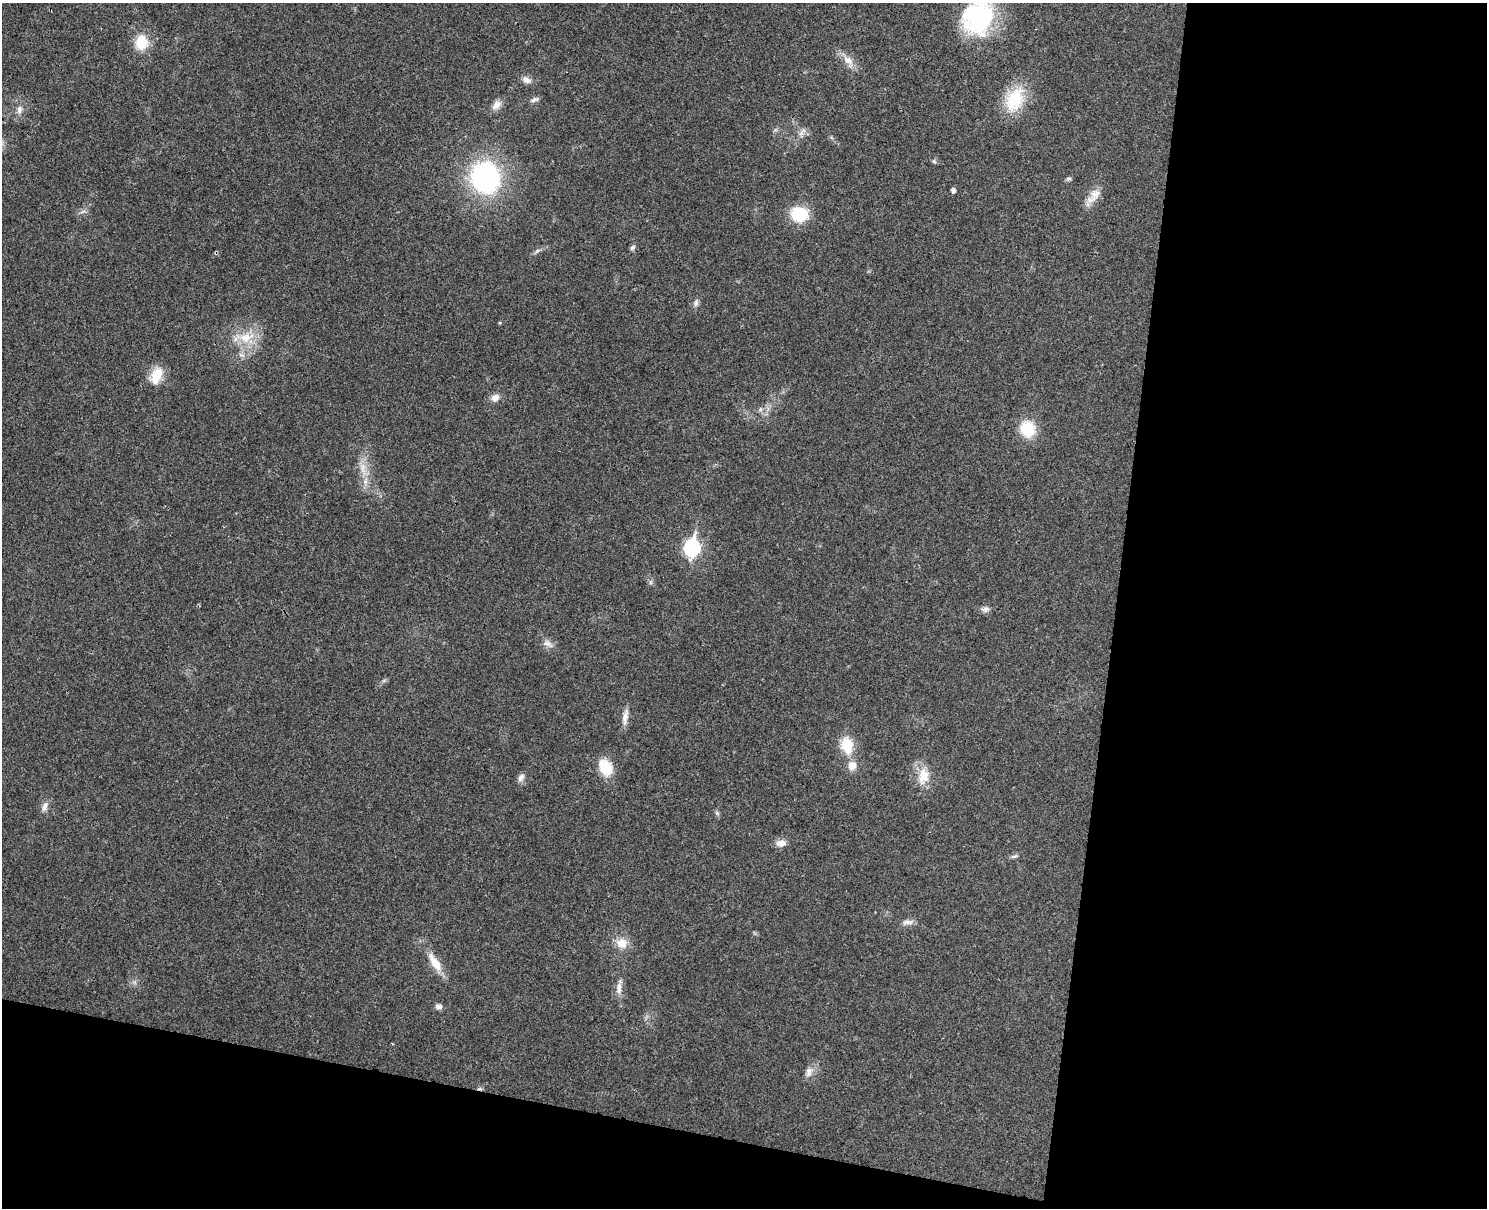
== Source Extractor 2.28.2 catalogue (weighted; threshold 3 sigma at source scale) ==
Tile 12 of 3 x 4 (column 3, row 4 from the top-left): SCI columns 3143-4627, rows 17-1222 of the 4917 x 4852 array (HDU 1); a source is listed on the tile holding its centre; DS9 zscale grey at full resolution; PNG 1489 x 1210 px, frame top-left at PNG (2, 3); no overlay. Shown black and unused: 31% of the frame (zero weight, under 3 of 4 exposures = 6% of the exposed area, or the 3 px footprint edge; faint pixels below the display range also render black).
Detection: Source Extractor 2.28.2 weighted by HDU 2 'WHT'; one run over the whole footprint, this tile lists its part. Background 0.0314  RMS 0.0048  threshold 0.0215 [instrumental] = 3 sigma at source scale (4.5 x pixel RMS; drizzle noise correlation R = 1.50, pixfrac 1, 0.05/0.05 arcsec/px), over >= 5 px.
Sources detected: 46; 1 cosmic-ray / hot-pixel residue — not listed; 1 inside a brighter listed object's ellipse — not listed separately; the other 44 listed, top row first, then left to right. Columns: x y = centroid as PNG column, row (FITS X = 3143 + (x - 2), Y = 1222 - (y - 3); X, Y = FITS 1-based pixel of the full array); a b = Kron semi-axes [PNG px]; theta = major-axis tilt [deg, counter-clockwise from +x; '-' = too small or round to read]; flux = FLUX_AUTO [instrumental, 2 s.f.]
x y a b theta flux
978 17 42 32 65 50
141 42 17 14 89 12
848 60 16 10 -33 4.8
526 80 12 8 -19 2.6
535 99 11 6 23 1.5
1015 100 33 22 64 19
496 105 15 9 43 3.3
19 109 10 7 80 2.3
803 131 9 6 28 1.8
934 161 6 5 - 0.8
485 178 31 28 -69 72
1068 179 8 5 7 0.85
953 190 4 4 - 1.9
1095 193 17 12 18 5
799 214 19 16 -15 17
632 247 8 6 47 1.1
537 251 8 4 45 1.1
696 303 11 6 77 1.6
500 323 4 3 - 0.55
246 337 24 14 14 11
241 355 10 4 -13 1.3
156 376 22 13 69 8.6
495 398 9 8 - 3.3
760 409 6 5 - 1.1
1028 429 17 15 -57 16
363 468 17 7 87 4.9
692 547 8 7 - 110
985 609 11 8 11 1.9
548 644 16 8 -34 2.9
625 717 22 7 80 3.5
847 746 22 14 -79 11
605 767 17 13 -62 13
923 776 24 15 81 9.2
521 777 12 7 57 2
45 806 13 7 67 2.5
717 813 7 5 -45 0.94
781 843 12 8 3 3.5
1014 856 10 4 17 1.1
908 922 17 7 5 2.5
622 943 15 13 -41 6.1
435 963 26 10 -57 8.2
619 988 17 7 90 3.4
439 1007 8 6 -24 2
809 1072 14 9 68 3.2
Isophote crosses this tile's border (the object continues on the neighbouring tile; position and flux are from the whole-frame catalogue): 1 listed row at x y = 978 17